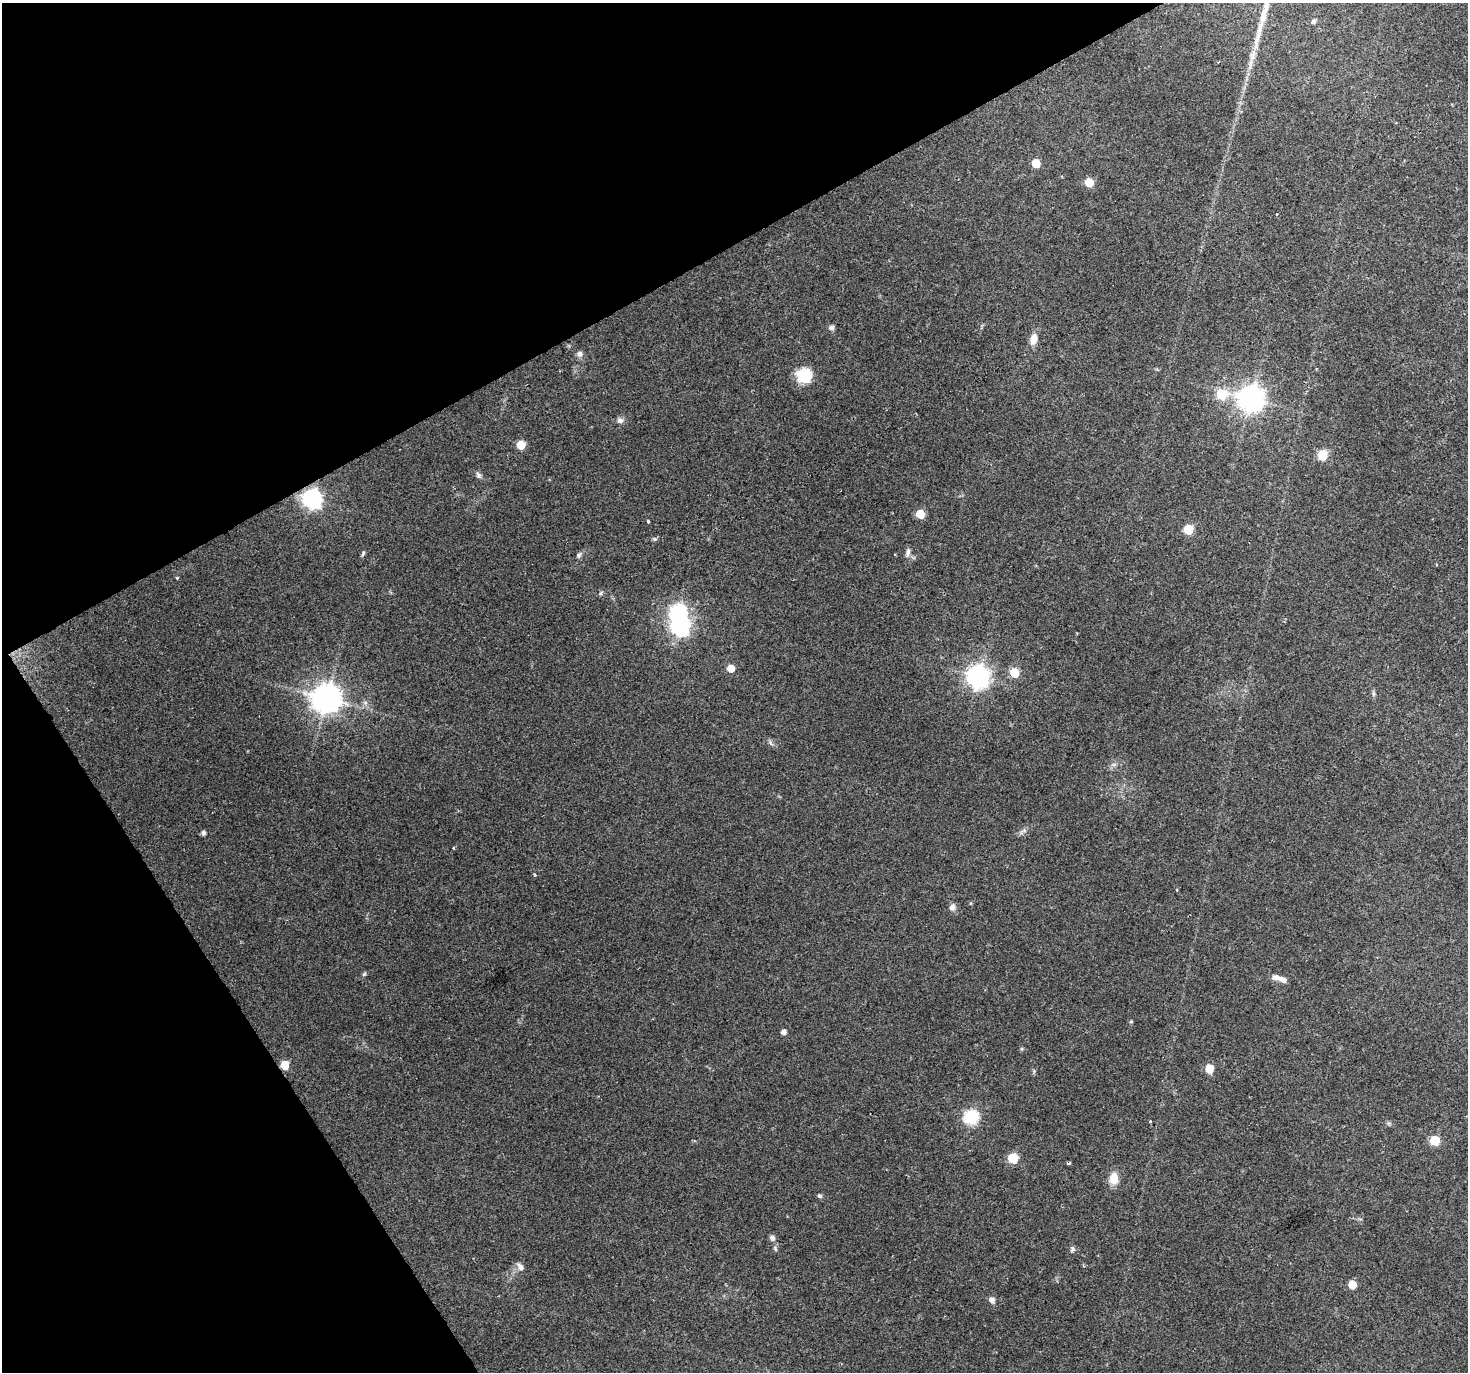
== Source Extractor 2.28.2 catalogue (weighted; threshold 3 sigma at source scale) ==
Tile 5 of 4 x 4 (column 1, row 2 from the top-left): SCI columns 1-1466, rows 2857-4226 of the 5868 x 5773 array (HDU 1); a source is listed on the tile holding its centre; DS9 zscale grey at full resolution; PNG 1470 x 1374 px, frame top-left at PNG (2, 3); no overlay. Shown black and unused: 28% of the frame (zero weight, under 2 of 3 exposures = <1% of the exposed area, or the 3 px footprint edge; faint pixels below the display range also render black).
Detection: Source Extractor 2.28.2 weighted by HDU 2 'WHT'; one run over the whole footprint, this tile lists its part. Background 0.0676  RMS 0.0065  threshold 0.0292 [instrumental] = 3 sigma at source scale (4.5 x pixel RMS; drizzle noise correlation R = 1.50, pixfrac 1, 0.0396/0.0396 arcsec/px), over >= 5 px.
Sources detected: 53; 1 inside a brighter object's white glare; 1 cosmic-ray / hot-pixel residue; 2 long thin detections or spike segments (spike, bleed or trail) — not listed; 1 inside a brighter listed object's ellipse — not listed separately; the other 48 listed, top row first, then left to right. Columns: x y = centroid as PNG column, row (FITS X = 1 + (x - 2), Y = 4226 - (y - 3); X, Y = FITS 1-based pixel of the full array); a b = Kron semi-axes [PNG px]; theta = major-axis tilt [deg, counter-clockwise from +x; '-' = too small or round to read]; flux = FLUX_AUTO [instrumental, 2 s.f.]
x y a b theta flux
1313 21 6 5 - 1.3
1036 163 5 5 - 17
1089 182 6 5 - 14
832 328 5 5 - 2.6
1033 339 13 8 77 5.7
580 354 8 7 - 2.4
804 376 17 16 - 17
1222 394 6 6 - 29
1251 399 8 8 - 660
620 420 9 7 0 2.3
521 445 5 5 - 20
1322 455 6 6 - 36
478 475 9 6 -63 1.8
313 499 7 7 - 280
920 514 6 5 - 17
648 521 3 3 - 0.63
1188 529 6 5 - 28
654 539 6 3 -71 0.8
908 552 12 5 83 2.2
363 553 8 4 63 1.1
579 555 7 6 - 1.6
177 578 4 3 - 0.67
680 626 8 7 - 230
731 668 5 5 - 8.4
1014 673 6 5 - 23
978 677 8 8 - 390
1373 694 7 4 -90 1.1
327 698 9 9 - 910
770 743 9 3 -69 1.1
203 833 5 4 - 2.2
952 907 9 7 -88 2.8
364 974 7 4 44 1
1276 977 10 7 -8 3.4
783 1032 5 5 - 2.9
285 1065 5 5 - 18
1209 1068 6 5 - 15
971 1117 7 6 - 97
1150 1121 3 3 - 1.4
1435 1140 6 5 - 30
1013 1158 6 6 - 34
1069 1163 6 3 19 0.78
1114 1179 15 11 -87 7.2
819 1196 6 5 - 1.3
772 1238 8 7 - 2
1073 1249 5 4 - 2.2
520 1267 11 7 -56 3
1352 1285 5 5 - 12
992 1300 8 7 - 2.3
Overlapping masked pixels (flux is a lower limit): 2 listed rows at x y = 313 499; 285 1065